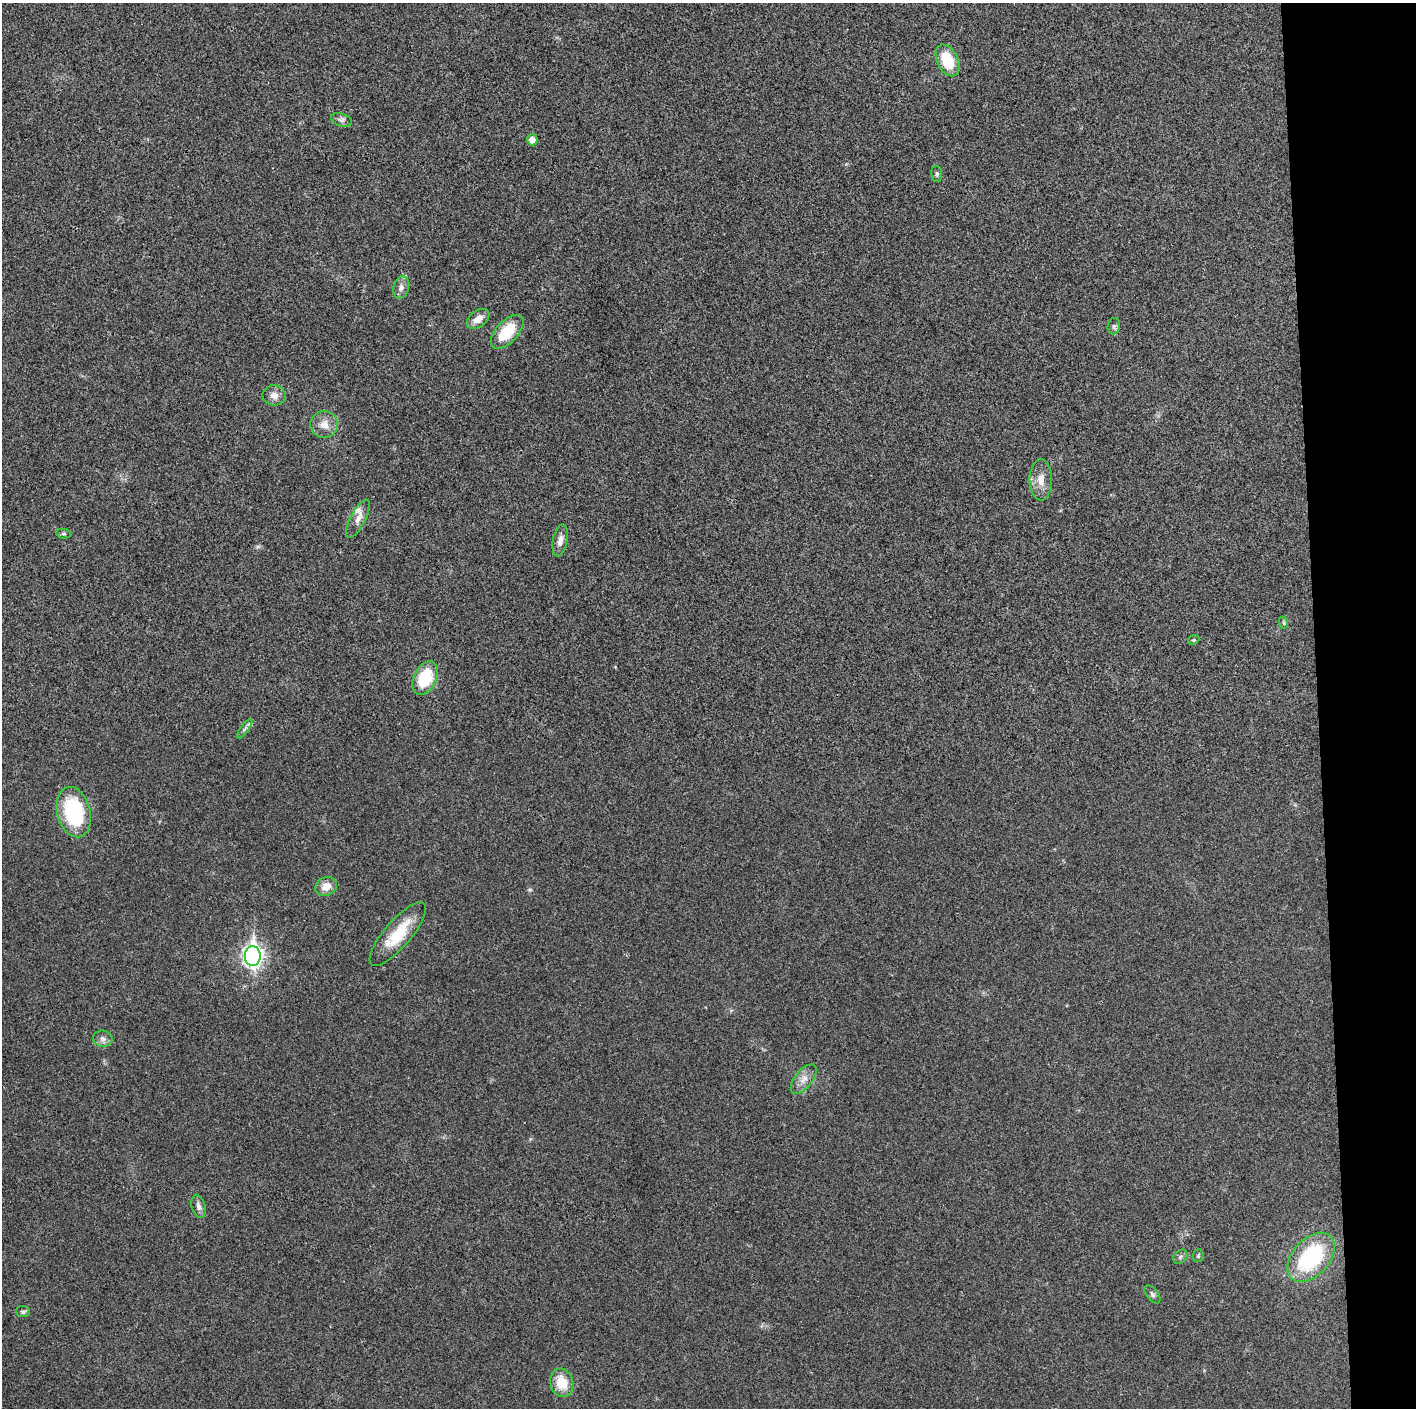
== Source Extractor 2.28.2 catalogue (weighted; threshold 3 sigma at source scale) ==
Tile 6 of 3 x 3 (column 3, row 2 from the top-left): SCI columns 2836-4249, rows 1416-2821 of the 4249 x 4229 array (HDU 1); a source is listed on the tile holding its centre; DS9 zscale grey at full resolution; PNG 1418 x 1410 px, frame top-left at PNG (2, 3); each listed source drawn as its Kron ellipse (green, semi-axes under 4 px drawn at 4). Shown black and unused: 7% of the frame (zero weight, under 3 of 4 exposures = <1% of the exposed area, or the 3 px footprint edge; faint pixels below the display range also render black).
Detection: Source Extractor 2.28.2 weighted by HDU 2 'WHT'; one run over the whole footprint, this tile lists its part. Background 0.0214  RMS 0.0057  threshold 0.0255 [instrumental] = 3 sigma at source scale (4.5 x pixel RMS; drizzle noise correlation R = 1.50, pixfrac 1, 0.05/0.05 arcsec/px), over >= 5 px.
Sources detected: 32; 1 inside a brighter listed object's ellipse — not listed separately; the other 31 listed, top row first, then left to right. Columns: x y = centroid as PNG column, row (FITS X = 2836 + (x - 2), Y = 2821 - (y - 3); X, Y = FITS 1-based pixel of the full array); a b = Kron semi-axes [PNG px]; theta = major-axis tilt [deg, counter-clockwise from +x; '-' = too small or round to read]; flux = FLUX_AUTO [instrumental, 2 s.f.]
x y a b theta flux
948 60 17 10 -63 19
341 120 11 6 -17 1.9
532 140 5 5 - 4.9
937 174 8 5 -81 1.1
401 287 11 7 73 2.9
478 319 13 8 35 4.8
1114 326 8 6 78 1.4
507 332 20 11 46 19
274 395 11 10 - 4.1
324 424 14 13 - 6
1041 480 20 11 90 6.7
358 519 21 7 62 4.5
64 534 7 4 -6 0.96
560 541 16 7 80 3.7
1284 623 6 4 -72 0.76
1194 640 6 4 20 0.78
425 678 18 11 65 23
245 729 11 3 55 1.4
74 812 25 16 -76 48
326 886 11 9 21 5.7
398 934 40 13 49 20
253 956 10 8 -89 250
103 1039 10 8 -9 2.6
804 1079 17 8 52 4.9
199 1206 12 7 -75 2.7
1198 1256 6 5 - 0.87
1180 1257 8 6 45 1.4
1311 1257 29 18 48 52
1152 1294 10 5 -51 1.4
23 1312 7 5 -8 1.3
562 1383 14 11 -73 12